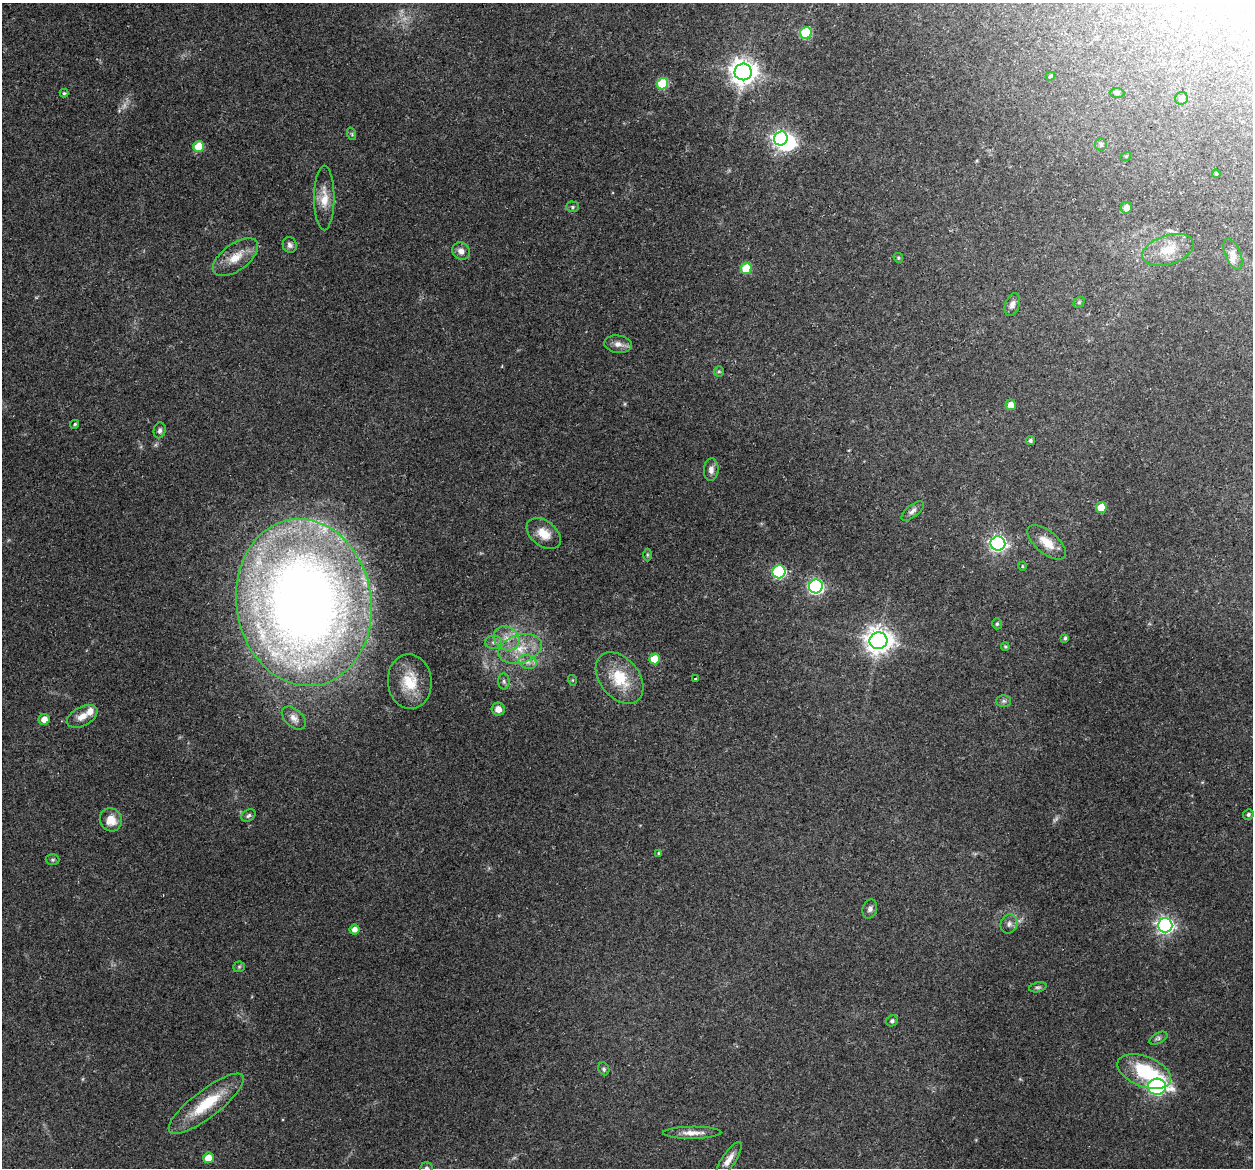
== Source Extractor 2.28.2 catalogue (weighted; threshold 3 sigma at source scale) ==
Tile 10 of 4 x 4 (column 2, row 3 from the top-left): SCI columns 1269-2519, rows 1345-2510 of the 5024 x 5087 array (HDU 1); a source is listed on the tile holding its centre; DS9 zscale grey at full resolution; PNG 1255 x 1170 px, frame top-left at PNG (2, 3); each listed source drawn as its Kron ellipse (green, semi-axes under 4 px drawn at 4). Shown black and unused: <1% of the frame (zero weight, under 3 of 5 exposures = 3% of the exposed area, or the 3 px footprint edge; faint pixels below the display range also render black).
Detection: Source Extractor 2.28.2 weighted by HDU 2 'WHT'; one run over the whole footprint, this tile lists its part. Background 0.0622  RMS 0.0056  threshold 0.0252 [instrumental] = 3 sigma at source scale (4.5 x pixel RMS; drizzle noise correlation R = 1.50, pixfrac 1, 0.05/0.05 arcsec/px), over >= 5 px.
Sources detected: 87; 3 too faint to see at this stretch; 1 inside a brighter object's white glare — neither listed nor drawn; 1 inside a brighter listed object's ellipse — not listed separately; the other 82 listed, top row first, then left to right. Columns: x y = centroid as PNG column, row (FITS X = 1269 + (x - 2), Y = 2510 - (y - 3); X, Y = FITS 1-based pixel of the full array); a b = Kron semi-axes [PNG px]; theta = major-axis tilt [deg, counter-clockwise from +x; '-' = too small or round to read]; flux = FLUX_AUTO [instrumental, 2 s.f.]
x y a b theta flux
806 33 6 6 - 28
743 72 8 8 - 650
1050 76 5 4 - 1.1
662 84 6 5 - 27
64 93 4 4 - 0.82
1117 93 7 4 -1 1
1181 98 6 6 - 2.2
352 134 6 4 -72 0.76
781 138 7 6 - 180
1101 144 6 6 - 1.5
199 146 5 5 - 15
1126 156 5 3 - 0.54
1216 174 4 3 - 0.63
324 198 32 10 90 9.2
572 207 6 5 - 1.1
1126 208 6 5 - 3.7
290 245 8 7 - 1.8
1168 250 27 14 17 13
461 251 9 8 - 3.4
1233 254 16 7 -68 3.5
235 257 26 13 36 9.9
898 258 5 4 - 0.67
746 268 5 5 - 19
1079 302 6 4 46 0.9
1012 305 12 7 72 2.7
618 344 14 8 -7 3.8
719 371 5 5 - 0.9
1011 405 5 5 - 5
75 424 4 3 - 0.87
160 430 8 6 76 1.7
1030 440 4 4 - 1.2
711 470 11 7 85 2.7
1101 507 5 5 - 11
913 511 13 6 38 2.3
544 534 19 12 -38 8.3
1047 542 23 11 -39 9.5
998 543 7 7 - 170
647 555 6 4 -90 0.75
1022 566 4 4 - 0.55
779 572 6 6 - 62
816 586 7 7 - 140
304 603 84 67 -81 660
997 624 5 4 - 0.9
507 638 13 11 -34 7.1
1065 638 4 3 - 0.94
878 641 9 8 - 610
494 642 8 6 0 2
1005 647 4 3 - 0.64
520 649 22 14 17 14
654 659 5 5 - 10
528 662 9 6 -15 2.7
620 678 29 19 -50 21
695 679 3 3 - 0.88
572 680 5 3 - 0.5
504 681 8 6 -87 1.4
410 682 27 22 -85 17
1004 701 7 6 - 1.3
498 709 6 6 - 4.1
82 716 16 9 28 5
294 718 14 8 -42 3.6
44 719 5 5 - 4.4
1248 814 5 5 - 1.2
248 816 8 5 33 1.2
111 820 12 11 - 8.2
658 853 3 3 - 0.54
53 860 7 5 0 0.98
870 909 10 7 73 1.9
1009 924 10 8 68 2.8
1165 925 7 7 - 200
354 929 5 5 - 3.4
239 967 5 5 - 0.87
1038 987 9 5 12 1.2
892 1021 6 5 - 1.5
1158 1038 10 5 28 1.4
604 1069 6 5 - 1.1
1144 1072 28 15 -21 32
1157 1087 9 8 - 150
206 1104 46 13 37 24
692 1133 29 6 1 5.2
208 1158 5 5 - 7.3
729 1159 20 7 55 4.9
426 1168 6 6 - 1.4
Isophote crosses this tile's border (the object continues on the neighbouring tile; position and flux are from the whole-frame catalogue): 1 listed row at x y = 426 1168